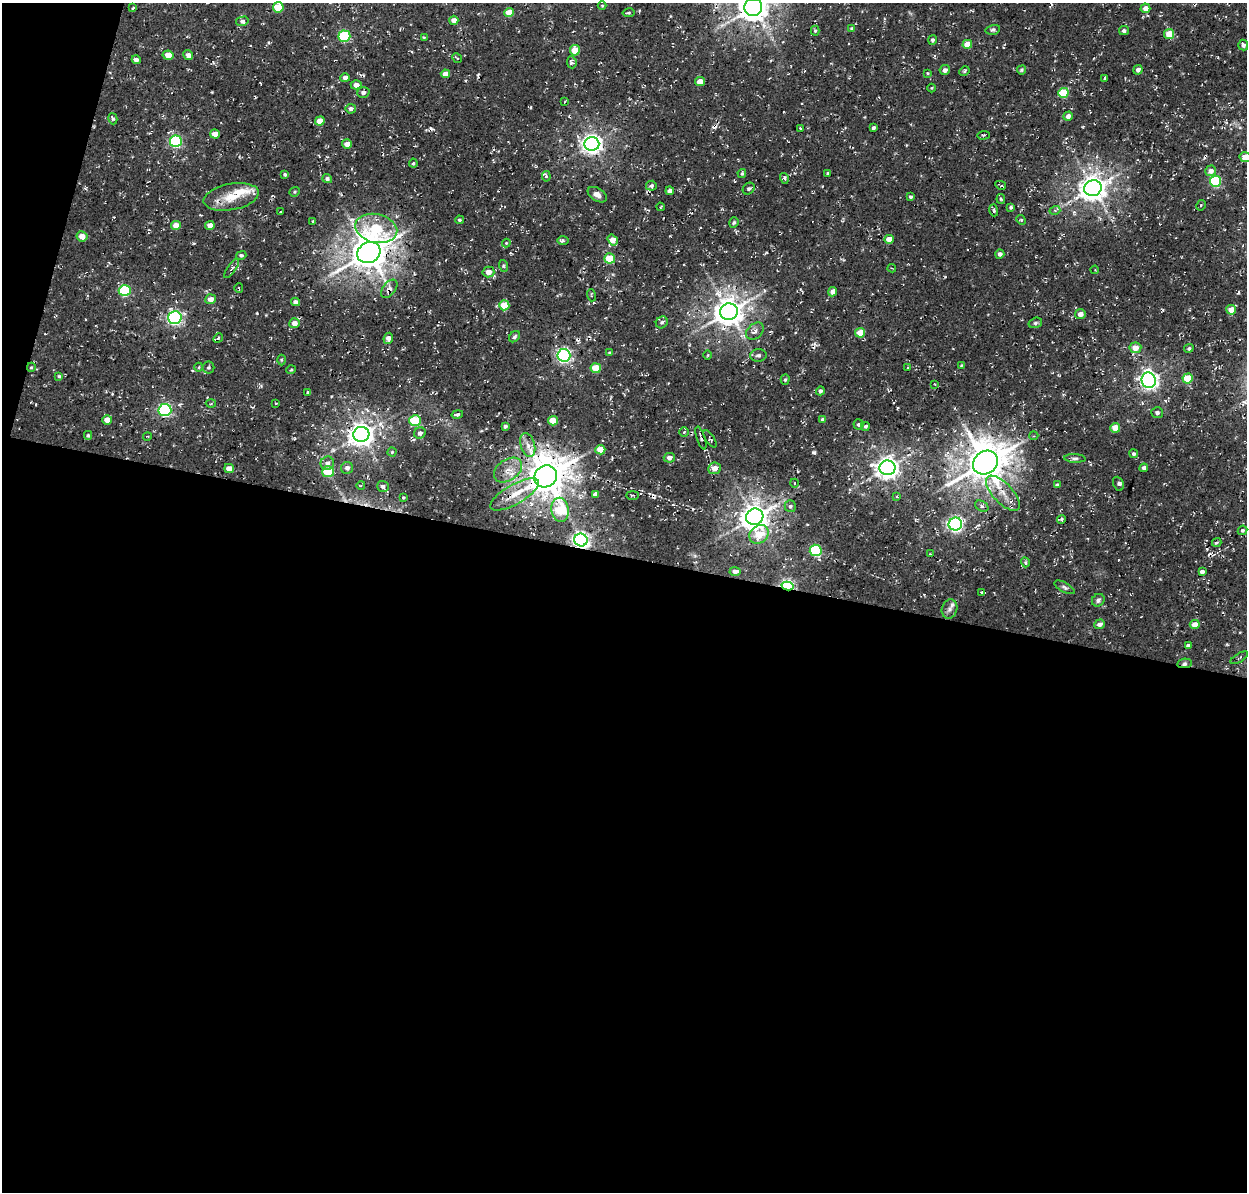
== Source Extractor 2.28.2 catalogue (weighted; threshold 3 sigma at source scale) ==
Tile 13 of 4 x 4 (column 1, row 4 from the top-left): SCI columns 138-1382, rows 321-1510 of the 5246 x 5340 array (HDU 1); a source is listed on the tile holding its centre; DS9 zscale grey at full resolution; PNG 1249 x 1194 px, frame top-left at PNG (2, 3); each listed source drawn as its Kron ellipse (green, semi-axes under 4 px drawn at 4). Shown black and unused: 55% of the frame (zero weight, under 3 of 4 exposures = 8% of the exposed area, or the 3 px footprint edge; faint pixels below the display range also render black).
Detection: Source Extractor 2.28.2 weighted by HDU 2 'WHT'; one run over the whole footprint, this tile lists its part. Background 0.00446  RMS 0.0022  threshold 0.00995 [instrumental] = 3 sigma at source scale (4.5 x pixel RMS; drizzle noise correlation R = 1.50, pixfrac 1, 0.0396/0.0396 arcsec/px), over >= 5 px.
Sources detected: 221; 6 cosmic-ray / hot-pixel residue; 1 long thin detection or spike segment (spike, bleed or trail) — neither listed nor drawn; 3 inside a brighter listed object's ellipse — not listed separately; the other 211 listed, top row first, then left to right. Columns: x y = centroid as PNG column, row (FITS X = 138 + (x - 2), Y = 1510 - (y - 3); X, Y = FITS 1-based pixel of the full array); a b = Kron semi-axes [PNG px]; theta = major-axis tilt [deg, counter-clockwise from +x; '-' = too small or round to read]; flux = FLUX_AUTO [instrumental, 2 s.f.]
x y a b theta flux
602 6 4 3 - 0.18
278 7 5 5 - 6.1
753 7 9 8 - 340
133 8 4 3 - 0.37
1145 8 5 5 - 1.4
509 13 4 4 - 3.5
628 13 6 4 10 0.38
454 20 4 4 - 1.4
242 21 6 4 13 0.58
852 29 4 4 - 0.35
993 30 7 4 14 0.47
815 31 5 4 - 0.25
1124 31 5 4 - 0.55
1169 34 5 5 - 4.4
344 36 6 5 - 18
424 37 4 3 - 0.21
933 40 5 4 - 0.46
967 44 5 4 - 3.2
1243 45 5 5 - 0.7
575 50 5 5 - 4.5
168 55 5 4 - 2.4
188 55 5 5 - 0.95
457 58 5 3 - 0.19
136 60 4 4 - 0.7
572 62 6 5 - 0.66
945 70 5 5 - 0.74
1022 70 5 3 - 0.35
1138 70 5 4 - 0.84
964 71 5 4 - 0.42
927 73 3 3 - 0.22
445 74 4 4 - 1.4
345 78 4 4 - 1.1
1105 78 3 2 - 0.26
700 81 5 4 - 2.2
356 85 5 4 - 1.5
932 88 4 3 - 0.18
363 92 6 5 - 0.66
1063 93 5 5 - 7.5
565 101 3 3 - 0.21
351 109 5 5 - 0.67
1068 116 5 4 - 1.1
113 119 6 4 -74 0.43
320 121 5 4 - 2.5
800 128 3 3 - 0.21
873 128 4 3 - 0.46
215 134 5 4 - 2.4
983 135 6 2 5 0.24
176 141 6 6 - 27
347 144 5 4 - 1.7
592 144 7 7 - 130
1246 157 7 4 -11 3.7
413 163 4 4 - 0.31
1211 171 5 5 - 1.2
828 173 3 3 - 0.37
285 174 4 4 - 0.37
742 174 4 4 - 0.36
546 176 5 4 - 0.37
784 178 5 4 - 0.42
327 179 5 4 - 0.54
1215 181 5 5 - 19
1001 185 5 3 - 0.28
651 186 5 5 - 0.43
1093 188 9 8 - 250
749 189 6 5 - 0.45
670 191 4 4 - 0.94
295 192 5 4 - 0.31
597 195 10 6 -33 1.3
231 197 28 13 11 5.5
911 197 4 4 - 0.44
1001 199 5 4 - 0.27
1201 205 5 3 - 0.25
660 207 4 2 - 0.16
1011 207 4 4 - 0.42
994 210 6 4 -74 0.38
1055 210 5 3 - 0.3
281 211 3 2 - 0.17
459 220 4 3 - 0.35
1021 220 5 4 - 0.28
313 221 3 3 - 0.36
734 223 5 4 - 0.39
176 225 5 4 - 2.1
210 225 5 4 - 1.5
376 228 21 14 -13 13
82 236 5 5 - 1.9
889 239 5 4 - 2.2
563 240 6 4 0 0.42
613 240 6 4 -56 2.3
506 243 4 4 - 0.2
369 252 12 10 26 550
1000 254 4 4 - 0.79
241 255 5 4 - 0.41
610 258 5 5 - 6.6
504 266 6 4 -71 0.28
232 268 11 3 55 0.42
892 268 4 3 - 0.19
1095 270 4 3 - 0.21
488 272 6 5 - 1.5
239 288 5 2 - 0.18
389 289 10 6 52 0.99
125 291 6 5 - 18
833 292 5 4 - 1.3
591 295 6 3 -72 0.28
210 299 5 5 - 1.6
295 302 4 4 - 0.94
504 305 5 5 - 4.8
1231 310 5 5 - 2.4
729 312 9 8 - 290
1080 314 5 5 - 1.4
175 318 7 6 - 52
662 322 6 5 - 0.52
294 323 5 5 - 1.4
1035 323 7 5 16 0.4
755 331 10 7 42 0.97
860 333 5 4 - 3.6
514 337 6 4 47 0.44
218 338 5 4 - 0.29
388 338 5 4 - 1.3
1135 348 6 5 - 2.4
1189 348 5 4 - 0.43
610 353 3 3 - 0.3
564 355 6 6 - 51
708 355 5 3 - 0.21
758 355 8 6 4 0.6
281 360 5 3 - 0.24
961 365 4 3 - 0.22
31 367 4 4 - 0.29
199 367 4 3 - 0.19
208 367 6 6 - 0.43
596 368 5 5 - 4.9
908 368 3 3 - 0.21
291 370 5 3 - 0.23
59 376 4 4 - 0.26
1188 378 5 5 - 6.9
785 380 5 4 - 0.33
1149 380 8 7 - 110
935 384 4 4 - 0.18
820 391 4 4 - 0.5
308 392 4 3 - 0.39
276 403 3 3 - 0.19
211 404 5 3 - 0.26
165 410 6 6 - 40
1157 413 6 5 - 0.58
457 414 6 4 13 0.44
823 419 4 4 - 0.58
107 420 5 5 - 1.9
415 421 6 5 - 10
553 421 5 4 - 3.8
859 424 5 5 - 0.52
505 426 4 3 - 0.53
865 426 4 4 - 0.4
1115 428 5 4 - 3.1
684 432 4 4 - 0.26
420 433 6 5 - 0.95
361 434 8 7 - 200
88 435 4 3 - 0.33
147 436 4 2 - 0.18
1034 436 4 3 - 0.19
701 438 12 4 -72 0.58
710 439 10 4 -57 0.39
528 445 12 7 -74 1.6
600 450 5 4 - 3.3
392 452 4 4 - 0.28
1134 454 4 4 - 0.38
669 458 5 5 - 1.1
1075 458 11 3 -2 0.49
327 463 7 6 - 0.98
985 463 13 11 35 640
229 468 5 4 - 1.7
347 468 6 6 - 0.84
715 468 6 6 - 1.9
887 468 8 7 - 160
1144 468 4 4 - 0.65
508 470 15 10 36 2.8
328 472 6 5 - 10
546 476 12 10 37 610
794 483 4 3 - 0.19
1118 484 7 5 -67 0.51
361 485 4 3 - 0.22
1057 485 4 3 - 0.55
383 486 6 5 - 0.68
1003 493 22 10 -46 3.5
515 494 27 10 30 4.3
595 494 4 4 - 0.81
633 495 6 2 1 0.22
403 497 3 3 - 0.36
897 497 4 3 - 0.21
790 506 6 5 - 0.5
982 506 7 5 -28 0.57
560 510 12 8 -81 9.5
755 517 9 8 - 260
1061 520 4 3 - 0.35
955 524 6 6 - 62
1242 530 5 4 - 0.39
759 534 10 8 42 4.8
581 540 7 6 - 87
1217 542 5 3 - 0.32
816 550 6 5 - 19
931 554 3 2 - 0.17
1025 562 5 3 - 0.3
735 571 5 4 - 0.96
1202 572 4 3 - 0.74
787 586 6 4 -13 46
1064 587 11 5 -28 0.57
982 592 3 3 - 0.41
1098 600 7 6 - 0.54
950 609 10 7 73 0.87
1100 624 5 4 - 0.84
1195 624 5 4 - 1.9
1188 646 4 4 - 0.63
1239 658 10 2 31 0.3
1184 663 7 4 9 0.5
Overlapping masked pixels (flux is a lower limit): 7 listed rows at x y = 369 252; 389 289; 31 367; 546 476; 581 540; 787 586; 1184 663
Isophote crosses this tile's border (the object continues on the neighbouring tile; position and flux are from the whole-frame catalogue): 2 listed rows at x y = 753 7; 1246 157
Unlisted compact peaks at least as high as the median listed source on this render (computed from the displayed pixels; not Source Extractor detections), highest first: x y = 814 452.